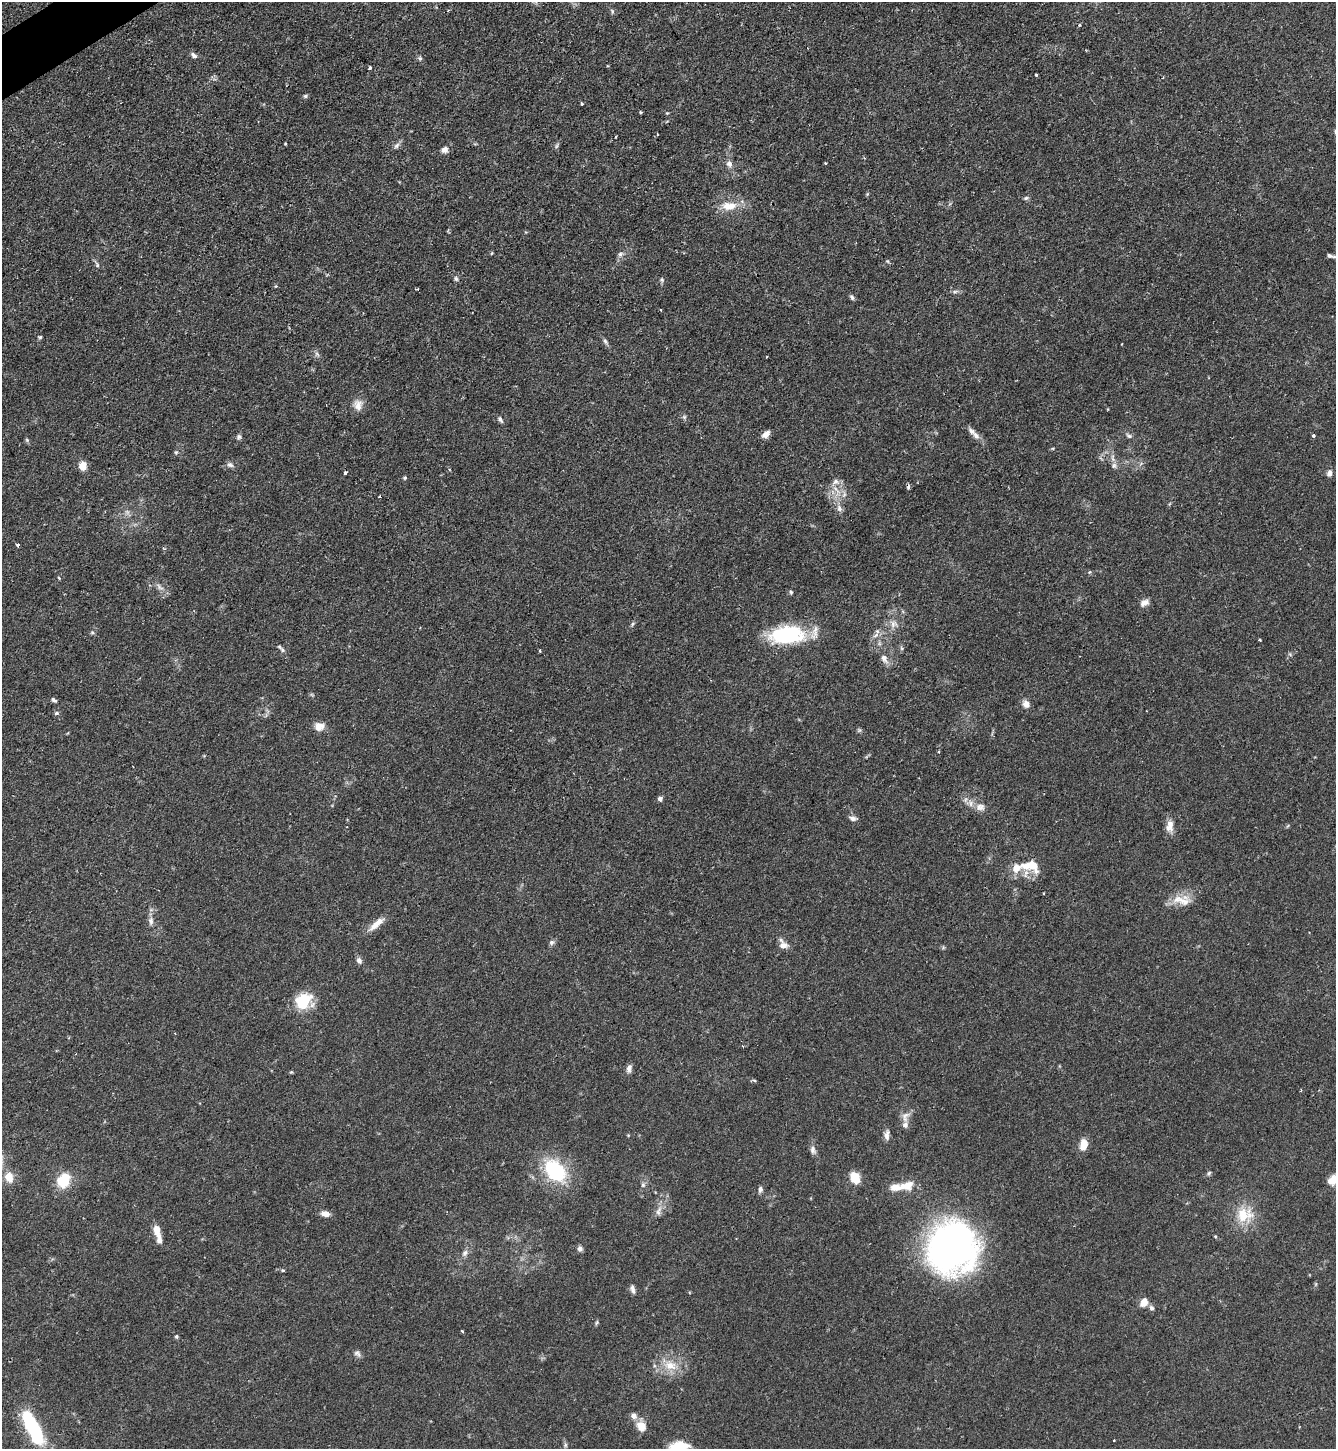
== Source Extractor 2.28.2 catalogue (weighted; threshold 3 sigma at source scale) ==
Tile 11 of 4 x 4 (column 3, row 3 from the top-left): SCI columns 2822-4155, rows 1448-2894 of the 5781 x 5789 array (HDU 1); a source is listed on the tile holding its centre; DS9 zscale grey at full resolution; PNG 1338 x 1451 px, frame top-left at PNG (2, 2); no overlay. Shown black and unused: <1% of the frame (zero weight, under 2 of 3 exposures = <1% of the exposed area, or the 3 px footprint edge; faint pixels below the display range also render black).
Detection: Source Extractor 2.28.2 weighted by HDU 2 'WHT'; one run over the whole footprint, this tile lists its part. Background 0.06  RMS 0.0054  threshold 0.0242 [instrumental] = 3 sigma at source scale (4.5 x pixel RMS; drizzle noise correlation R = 1.50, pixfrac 1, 0.05/0.05 arcsec/px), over >= 5 px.
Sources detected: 136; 1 too faint to see at this stretch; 1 inside a brighter object's white glare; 2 cosmic-ray / hot-pixel residue — not listed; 6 inside a brighter listed object's ellipse — not listed separately; the other 126 listed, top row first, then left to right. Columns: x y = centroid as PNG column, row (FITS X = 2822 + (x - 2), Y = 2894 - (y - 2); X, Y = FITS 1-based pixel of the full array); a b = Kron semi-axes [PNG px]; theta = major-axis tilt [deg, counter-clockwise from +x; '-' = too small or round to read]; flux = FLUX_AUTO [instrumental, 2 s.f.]
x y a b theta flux
612 11 7 4 -66 0.9
1079 25 4 3 - 0.49
194 55 9 6 -38 1.8
420 58 7 5 -68 1
370 68 4 3 - 0.86
1036 75 3 3 - 1.4
305 96 5 5 - 0.86
582 104 3 3 - 0.94
640 112 4 3 - 0.62
667 113 4 4 - 0.52
616 136 3 2 - 0.43
396 146 9 6 45 1.8
557 146 8 4 80 0.95
444 150 9 8 - 2.6
825 163 3 3 - 1.3
729 164 9 7 -65 2.6
1026 198 6 6 - 1
729 206 22 12 5 9.7
492 253 5 3 - 0.51
620 254 8 7 - 1.8
1329 255 9 5 -32 1.3
97 265 8 5 -74 1.2
456 279 7 5 -74 1.2
662 279 7 4 -71 0.9
276 286 5 3 - 0.49
955 291 9 4 9 1.2
852 297 7 5 -61 1.2
661 310 3 2 - 0.78
40 337 5 5 - 0.74
605 341 8 5 -51 1.4
1122 344 3 2 - 0.46
317 354 8 5 -45 1.2
358 405 15 11 87 4.5
1108 409 4 3 - 0.44
684 417 6 5 - 1
500 419 8 5 -58 1.4
766 434 11 7 42 2.9
976 435 13 8 -42 3.6
1313 435 4 3 - 0.93
1129 436 9 5 -29 1.4
239 437 7 6 - 1.3
27 440 6 4 -46 0.76
176 452 5 5 - 0.83
1113 458 12 5 -79 2.5
230 465 9 6 -26 1.7
83 466 8 7 - 6.4
345 473 4 3 - 3.2
1329 473 10 7 87 2.1
405 478 5 4 - 0.77
836 482 8 8 - 2.7
844 495 8 5 56 1.8
379 496 3 2 - 0.63
839 508 10 6 -69 2.5
18 545 3 3 - 1.6
1089 572 5 5 - 0.7
59 578 4 4 - 0.81
159 587 12 6 -41 2.4
791 592 6 4 -84 0.76
1144 603 13 8 25 2.9
633 624 6 4 47 0.87
893 624 11 8 -40 3.3
92 632 6 5 - 0.91
787 634 42 20 3 42
876 635 10 5 36 2.1
1259 640 3 3 - 0.8
901 648 6 4 -70 0.8
283 650 8 6 -49 1.3
540 650 4 3 - 0.57
884 659 14 8 -63 3.5
54 700 7 5 -40 1.3
1026 704 9 8 - 3.1
56 713 6 5 - 0.96
319 726 11 9 -9 5
859 730 6 5 - 0.83
938 751 3 2 - 0.57
660 799 5 5 - 1.9
980 807 13 10 12 4.1
853 818 10 6 -13 2
1170 826 17 9 82 4.6
1031 865 26 15 -10 13
1044 893 3 2 - 0.44
1178 899 31 10 13 8.6
151 921 12 7 90 2.5
376 924 27 7 40 5.8
551 942 7 7 - 1.3
783 945 11 8 -3 3.6
359 960 7 6 - 2.1
303 1001 19 15 45 19
629 1068 10 6 79 2.4
754 1080 6 3 -19 0.68
905 1117 16 10 72 3.8
887 1135 13 6 -89 2.7
1083 1145 12 8 81 6.2
813 1150 12 7 -77 2.3
555 1171 24 16 -47 41
1209 1173 6 5 - 0.9
9 1177 10 8 -68 7.3
855 1178 12 9 -64 9.9
1334 1180 13 10 27 6.8
63 1181 10 8 65 24
643 1185 7 6 - 1.4
907 1185 21 11 15 8.2
760 1189 8 5 75 1.6
658 1211 15 7 74 3.3
325 1214 11 7 -8 3.4
1244 1215 24 21 4 15
156 1229 11 8 -85 5.1
1215 1236 5 3 - 0.53
951 1247 31 26 56 450
580 1249 7 6 - 1.8
465 1253 9 7 51 2.3
283 1270 5 4 - 0.6
1316 1284 6 4 89 0.66
632 1289 11 5 -75 2.1
1144 1302 10 7 64 5.1
1151 1308 8 6 -55 1.5
597 1322 7 4 60 0.79
462 1331 3 3 - 0.79
176 1336 5 4 - 0.85
357 1354 11 6 -37 1.8
670 1365 16 12 -14 9.2
634 1416 8 7 - 2.9
31 1423 40 11 -66 48
641 1426 13 10 -57 6
565 1445 6 5 - 0.91
678 1446 23 10 8 12
Isophote crosses this tile's border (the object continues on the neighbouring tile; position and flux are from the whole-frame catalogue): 2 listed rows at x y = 1334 1180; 678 1446